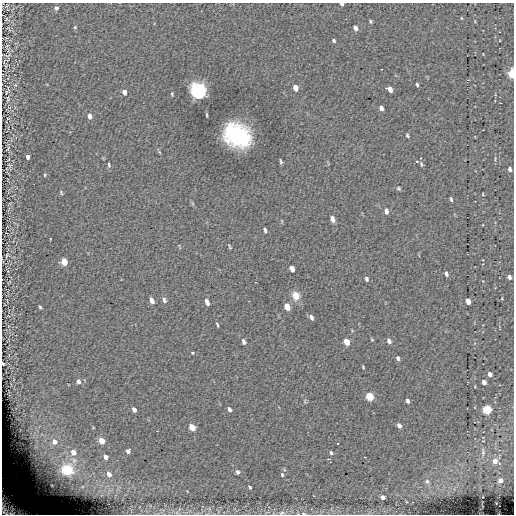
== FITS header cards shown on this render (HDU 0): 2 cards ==
NAXIS1  =                  512
NAXIS2  =                  512

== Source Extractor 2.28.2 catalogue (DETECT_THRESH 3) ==
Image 512 x 512 px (HDU 0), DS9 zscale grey, 1 PNG px = 1 image px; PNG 516 x 516 px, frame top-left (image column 1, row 512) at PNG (2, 3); no overlay
Background 0.0823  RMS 4.1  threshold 12.4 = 3 sigma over >= 5 px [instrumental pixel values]
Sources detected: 101; all 101 listed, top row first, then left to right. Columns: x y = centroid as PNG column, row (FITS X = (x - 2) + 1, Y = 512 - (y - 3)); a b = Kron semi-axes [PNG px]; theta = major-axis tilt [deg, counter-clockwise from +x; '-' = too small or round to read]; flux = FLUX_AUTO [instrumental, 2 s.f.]
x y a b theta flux
342 4 4 3 - 830
7 6 7 3 44 280
56 8 4 4 - 850
461 18 4 3 - 230
6 19 5 4 - 390
370 21 5 3 - 330
75 27 4 4 - 300
355 28 5 4 - 1300
9 29 10 3 -41 390
334 40 4 3 - 480
7 57 16 10 -82 1800
512 73 6 4 82 5800
417 84 4 2 - 410
15 85 6 4 -71 340
295 88 6 4 -71 2700
390 89 6 4 -40 1900
7 91 14 6 66 740
198 91 7 6 - 120000
124 92 5 4 - 1700
172 94 4 2 - 300
8 99 9 5 -88 750
381 108 5 4 - 1200
89 116 5 4 - 1600
237 135 20 15 -30 34000
407 135 4 3 - 390
8 148 5 2 - 250
28 157 4 3 - 850
495 159 5 4 - 300
281 161 5 3 - 390
417 161 3 2 - 360
421 164 6 4 -69 380
10 165 7 5 -13 460
109 165 7 3 -77 410
510 169 5 4 - 750
45 175 4 4 - 280
399 188 4 4 - 400
61 192 5 3 - 320
483 194 3 3 - 220
451 199 5 3 - 430
386 211 6 4 -77 970
332 219 6 4 -70 1300
265 230 5 3 - 500
229 246 7 3 -66 310
6 255 6 3 80 220
64 262 6 4 -73 5700
292 269 6 4 -67 1600
446 274 5 3 - 620
509 277 4 4 - 800
366 279 5 4 - 540
483 281 2 2 - 150
296 296 10 8 -68 2800
152 300 6 4 -67 1800
164 300 7 4 -60 790
468 301 5 4 - 2100
207 302 6 4 -69 1700
40 307 3 3 - 350
287 307 6 4 -68 4300
311 318 5 3 - 750
217 324 5 3 - 310
372 340 5 3 - 260
389 341 6 4 -69 960
244 342 6 4 -66 850
346 342 6 4 -64 4200
192 352 3 3 - 470
398 358 5 3 - 690
3 364 3 2 - 320
363 367 3 2 - 240
490 374 4 4 - 1200
78 381 5 4 - 880
484 382 4 4 - 1200
475 387 3 2 - 180
370 396 5 4 - 12000
408 401 4 3 - 890
229 409 5 3 - 1000
487 409 5 5 - 15000
134 410 5 3 - 1100
399 426 5 4 - 1200
192 427 5 4 - 5600
102 441 5 4 - 5400
54 442 10 10 - 3100
36 447 9 9 - 1900
128 450 5 4 - 1100
73 452 7 7 - 2700
483 452 10 4 90 530
331 453 5 4 - 470
105 457 5 4 - 1300
328 459 3 2 - 360
495 461 5 5 - 1700
330 462 3 2 - 340
67 469 10 8 -22 36000
238 472 5 4 - 650
109 474 5 4 - 1200
282 475 5 4 - 490
500 480 4 4 - 1200
427 481 6 5 - 610
52 485 11 9 -34 2100
250 487 4 2 - 390
383 497 4 4 - 1500
10 507 26 15 -34 12000
282 513 8 4 8 670
303 513 6 4 -5 450
At the frame edge (FLAGS 8, measured only in part): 6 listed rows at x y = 342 4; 512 73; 3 364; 10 507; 282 513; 303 513